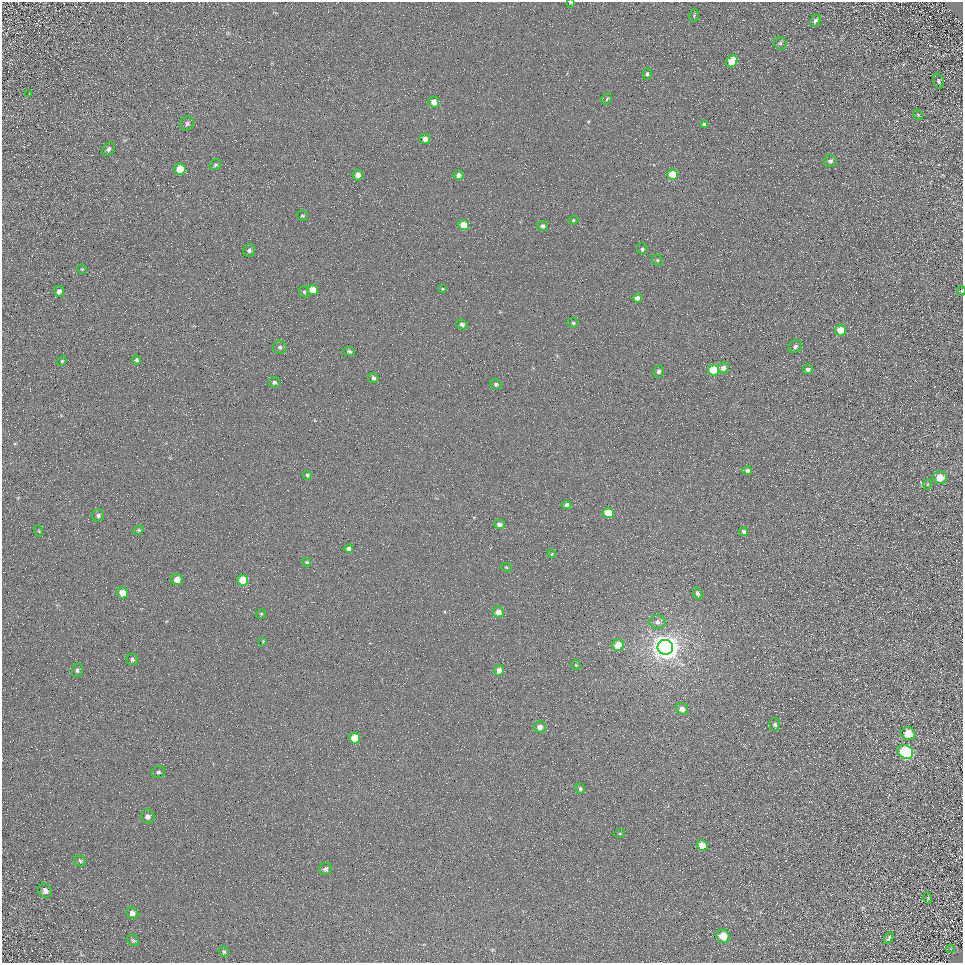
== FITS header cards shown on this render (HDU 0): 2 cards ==
NAXIS1  =                  961
NAXIS2  =                  961

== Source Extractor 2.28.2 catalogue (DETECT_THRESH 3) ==
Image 961 x 961 px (HDU 0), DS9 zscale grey, 1 PNG px = 1 image px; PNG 965 x 965 px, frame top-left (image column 1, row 961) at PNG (2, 2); each listed source drawn as its Kron ellipse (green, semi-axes under 4 px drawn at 4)
Background 4.52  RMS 8.7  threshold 26.2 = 3 sigma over >= 5 px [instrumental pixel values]
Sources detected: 100; all 100 listed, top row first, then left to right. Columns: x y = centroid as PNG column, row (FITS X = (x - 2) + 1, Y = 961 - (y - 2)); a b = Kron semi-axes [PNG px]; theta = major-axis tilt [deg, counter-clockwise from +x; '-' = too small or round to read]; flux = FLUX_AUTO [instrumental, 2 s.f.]
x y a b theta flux
571 3 4 3 - 950
694 15 7 4 81 790
815 21 6 5 - 1900
780 43 6 6 - 1400
732 61 6 5 - 16000
647 74 6 4 78 1200
938 81 8 5 -73 1100
29 93 2 2 - 320
607 99 6 5 - 990
434 102 5 5 - 5200
918 115 6 3 -57 650
187 123 7 6 - 1900
704 124 4 3 - 1000
425 139 5 5 - 2900
108 149 7 5 56 1600
830 161 6 5 - 1400
215 165 6 5 - 1100
180 169 5 5 - 13000
673 174 5 5 - 17000
358 175 5 5 - 4400
459 175 5 5 - 2900
302 216 6 5 - 830
573 220 5 4 - 800
464 225 5 5 - 11000
543 226 5 5 - 1700
642 249 6 5 - 1300
249 250 6 6 - 1800
657 260 5 4 - 890
82 269 5 4 - 640
442 289 4 3 - 640
312 290 5 5 - 7600
59 291 5 5 - 2200
961 291 4 4 - 650
304 292 6 4 -67 940
637 298 4 4 - 3700
573 323 5 5 - 1300
462 325 6 5 - 1700
841 330 5 5 - 12000
795 346 7 6 - 1900
280 347 7 6 - 1500
349 351 6 4 -23 1600
137 360 5 4 - 1000
62 361 5 4 - 730
724 368 5 5 - 3700
808 369 5 4 - 2300
713 370 5 5 - 23000
659 371 6 5 - 1500
373 378 5 5 - 1700
274 382 5 5 - 1600
496 384 6 5 - 1400
747 471 4 4 - 1900
307 475 4 4 - 850
940 477 7 6 - 8200
928 484 5 3 - 550
567 505 5 4 - 2100
608 513 5 5 - 19000
98 515 6 5 - 1700
499 524 5 5 - 2600
139 530 5 4 - 940
39 531 6 3 -71 580
744 531 4 4 - 1600
349 549 4 4 - 2500
552 554 4 3 - 510
307 562 4 3 - 710
506 567 5 3 - 710
177 579 5 5 - 5200
243 580 5 5 - 15000
122 593 5 5 - 7200
698 594 6 4 -62 1500
498 612 5 5 - 5800
261 614 5 4 - 710
657 622 8 7 - 2400
263 641 4 3 - 450
618 645 5 5 - 12000
665 647 8 7 - 880000
132 659 6 6 - 1500
576 665 5 4 - 690
77 670 7 5 81 1400
499 670 5 5 - 3900
682 709 6 5 - 4000
775 724 6 5 - 1300
540 727 6 5 - 4900
908 734 7 6 - 9300
355 738 5 5 - 13000
905 752 8 6 -31 76000
158 772 7 6 - 1400
580 789 5 4 - 980
148 817 7 6 - 2500
620 833 5 3 - 650
702 846 5 5 - 7400
80 861 6 5 - 1100
325 869 6 5 - 2300
45 891 7 6 - 2900
928 898 6 3 -72 610
132 913 6 5 - 2900
723 936 7 6 - 13000
889 938 6 3 58 1100
133 940 6 5 - 970
951 949 4 3 - 400
224 952 6 4 -55 920
At the frame edge (FLAGS 8, measured only in part): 2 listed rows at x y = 571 3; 961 291